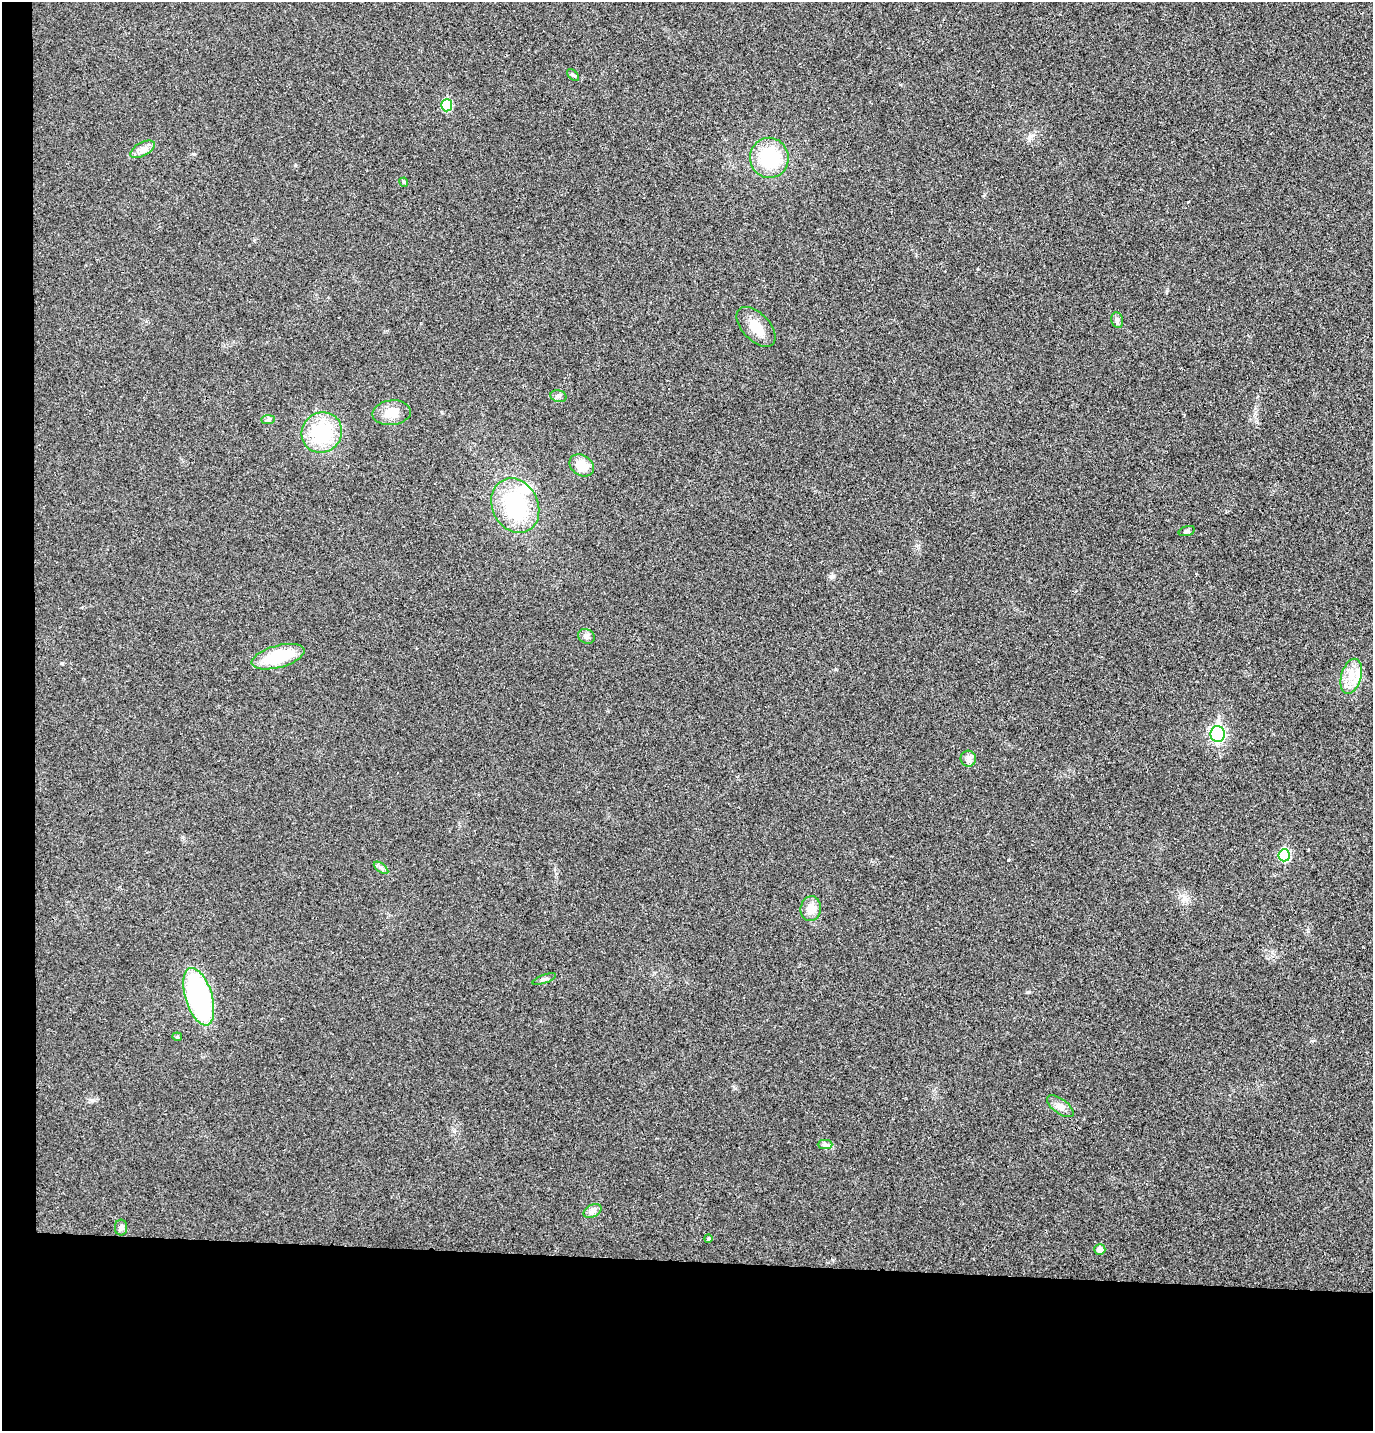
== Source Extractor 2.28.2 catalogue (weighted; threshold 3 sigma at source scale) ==
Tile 7 of 3 x 3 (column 1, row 3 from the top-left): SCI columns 130-1500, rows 8-1436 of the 4373 x 4297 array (HDU 1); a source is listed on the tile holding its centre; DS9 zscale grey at full resolution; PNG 1375 x 1433 px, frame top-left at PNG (2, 2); each listed source drawn as its Kron ellipse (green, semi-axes under 4 px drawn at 4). Shown black and unused: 14% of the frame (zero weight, under 3 of 4 exposures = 6% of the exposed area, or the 3 px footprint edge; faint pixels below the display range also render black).
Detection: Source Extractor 2.28.2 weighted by HDU 2 'WHT'; one run over the whole footprint, this tile lists its part. Background 0.0298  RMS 0.006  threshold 0.0268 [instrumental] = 3 sigma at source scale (4.5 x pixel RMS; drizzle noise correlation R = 1.50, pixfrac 1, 0.05/0.05 arcsec/px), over >= 5 px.
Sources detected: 33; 2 inside a brighter listed object's ellipse — not listed separately; the other 31 listed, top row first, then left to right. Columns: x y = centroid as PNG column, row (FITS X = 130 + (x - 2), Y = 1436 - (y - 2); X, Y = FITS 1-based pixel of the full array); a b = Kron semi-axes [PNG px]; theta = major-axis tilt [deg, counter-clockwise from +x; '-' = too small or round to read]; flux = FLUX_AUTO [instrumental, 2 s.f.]
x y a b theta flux
573 75 7 4 -44 1
447 105 6 5 - 23
143 149 13 6 28 3.4
769 158 20 19 - 34
404 182 4 4 - 0.7
1117 320 8 6 -78 1.4
756 327 24 13 -46 10
558 396 8 6 -16 1.6
392 413 19 12 5 9.4
268 420 7 4 1 1.1
322 432 21 19 44 39
582 465 13 10 -34 9.2
515 506 28 23 -64 49
1187 531 8 4 16 1.2
586 636 8 7 - 2.1
278 657 27 11 15 29
1351 676 18 10 74 8.6
1218 734 8 7 - 110
968 759 8 7 - 2.3
1284 855 6 5 - 31
381 868 8 4 -37 1.5
811 909 12 10 81 6.7
544 979 12 4 20 1.5
199 997 30 13 -73 99
177 1037 5 4 - 0.86
1060 1106 15 7 -36 3.7
825 1144 7 4 0 1.5
593 1211 9 6 27 2.2
121 1227 8 6 90 1.7
708 1238 4 4 - 0.95
1100 1249 5 5 - 4.2
Unlisted compact peaks at least as high as the median listed source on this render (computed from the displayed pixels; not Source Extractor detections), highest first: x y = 831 577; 1008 860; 62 663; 735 1088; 194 154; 295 165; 1186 899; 92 1100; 836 669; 1312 1041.